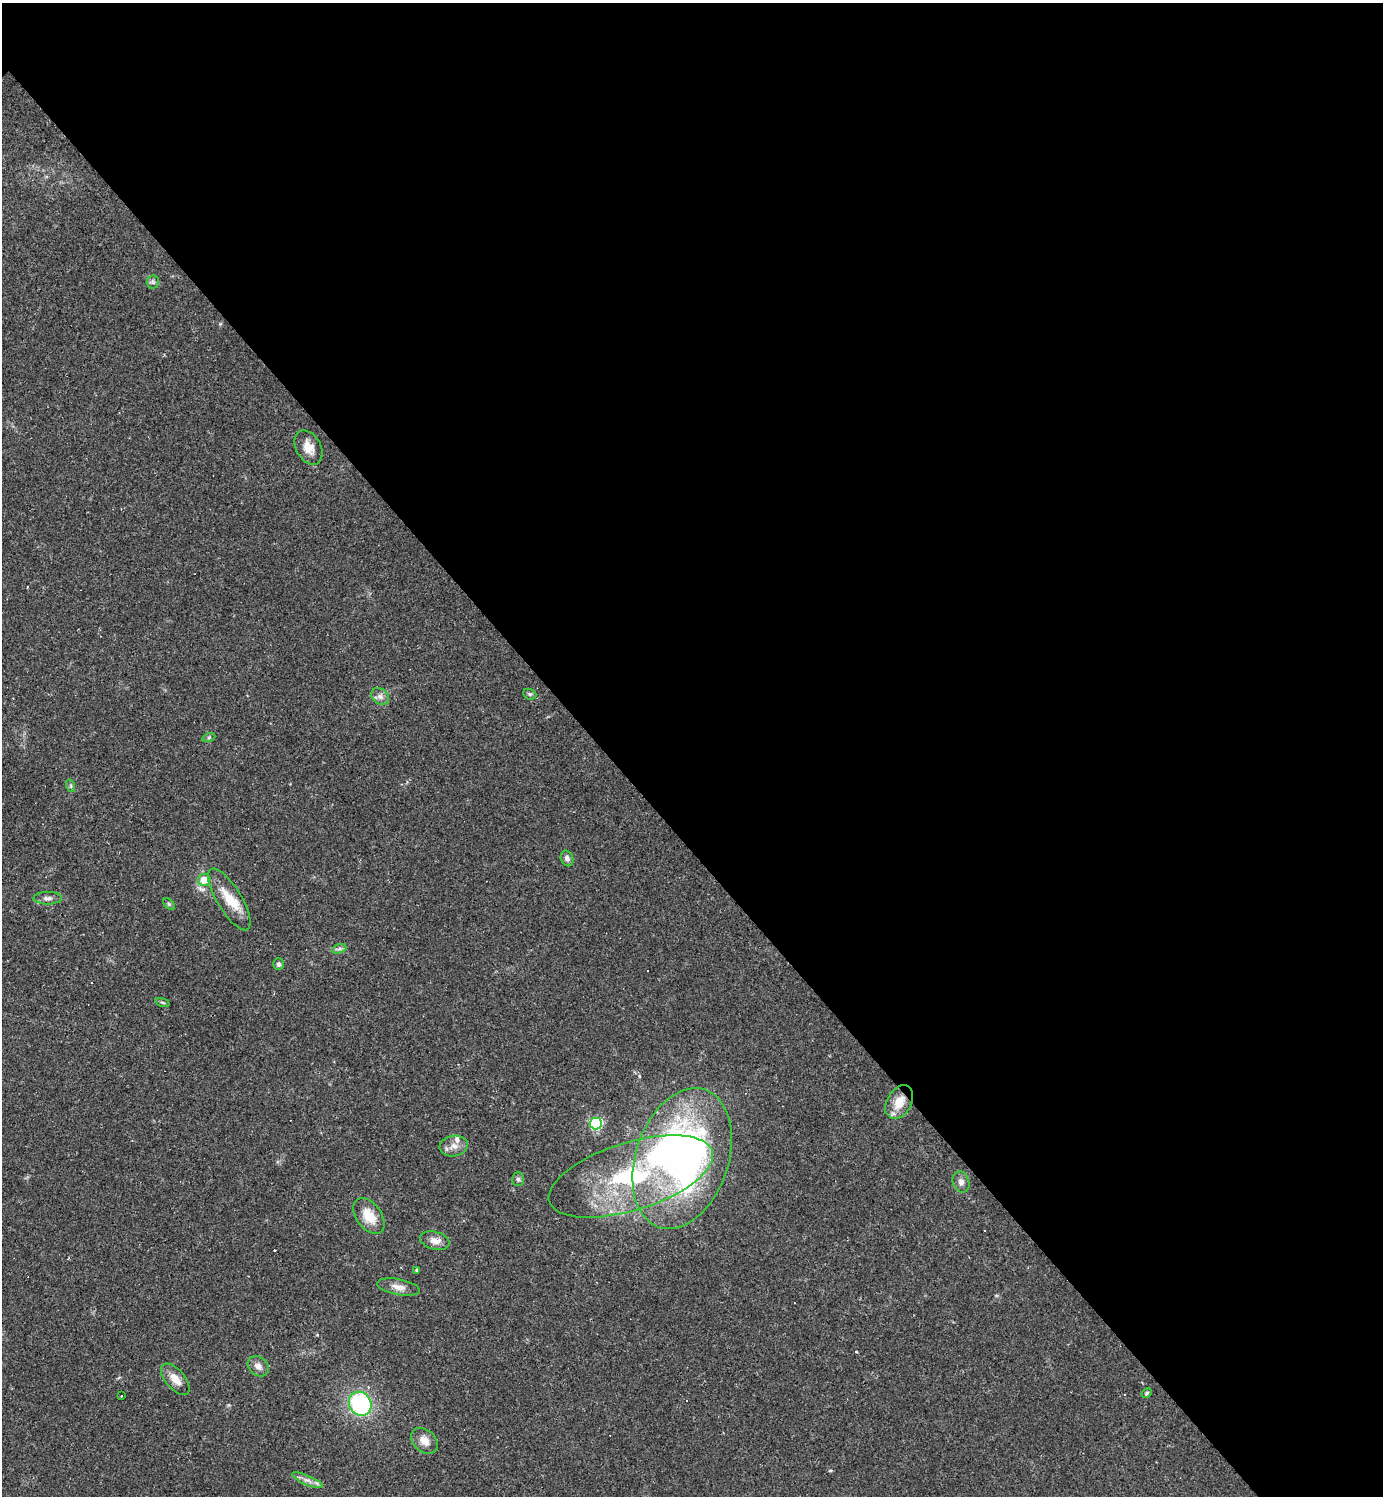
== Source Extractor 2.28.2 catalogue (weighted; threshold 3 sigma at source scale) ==
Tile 8 of 4 x 4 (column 4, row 2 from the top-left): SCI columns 4438-5818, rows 2987-4480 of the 5971 x 5973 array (HDU 1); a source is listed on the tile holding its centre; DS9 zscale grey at full resolution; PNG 1385 x 1498 px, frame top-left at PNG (2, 3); each listed source drawn as its Kron ellipse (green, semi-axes under 4 px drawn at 4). Shown black and unused: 56% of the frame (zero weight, under 2 of 3 exposures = <1% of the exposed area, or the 3 px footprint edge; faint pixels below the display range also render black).
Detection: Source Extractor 2.28.2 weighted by HDU 2 'WHT'; one run over the whole footprint, this tile lists its part. Background 0.0626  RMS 0.0058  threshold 0.0261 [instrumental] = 3 sigma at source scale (4.5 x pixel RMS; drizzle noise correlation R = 1.50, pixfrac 1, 0.05/0.05 arcsec/px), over >= 5 px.
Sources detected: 40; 1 inside a brighter object's white glare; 6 cosmic-ray / hot-pixel residue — neither listed nor drawn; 1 inside a brighter listed object's ellipse — not listed separately; the other 32 listed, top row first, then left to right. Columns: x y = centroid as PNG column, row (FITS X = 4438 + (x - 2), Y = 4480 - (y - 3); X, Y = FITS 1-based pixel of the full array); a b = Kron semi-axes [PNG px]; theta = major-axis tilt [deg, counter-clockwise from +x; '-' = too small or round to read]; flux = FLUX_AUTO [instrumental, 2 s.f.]
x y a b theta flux
153 282 6 6 - 1.4
309 447 18 12 -62 7.1
530 694 7 5 -21 1.1
380 696 10 7 -39 2.6
209 737 6 4 19 1
71 786 6 4 -72 0.92
567 858 8 6 -67 2.1
204 880 6 6 - 11
48 898 14 6 0 2.7
229 899 35 12 -58 14
169 904 7 4 -45 0.9
339 949 7 4 19 1.4
279 964 6 5 - 1.5
163 1003 7 3 -19 0.81
899 1102 18 12 60 11
596 1123 6 6 - 88
454 1146 14 10 9 4.7
682 1159 72 46 71 250
631 1176 85 34 17 98
518 1179 7 6 - 1.5
961 1182 11 8 -70 2.9
369 1216 20 12 -54 12
435 1241 15 9 -14 4.8
417 1270 4 3 - 0.68
398 1287 21 8 -10 4.6
258 1366 11 9 -40 3.6
175 1379 19 9 -49 7.1
1147 1393 5 4 - 0.95
121 1396 2 2 - 0.46
360 1404 12 11 - 64
424 1441 15 11 -41 6
307 1480 16 5 -23 3.2
Overlapping masked pixels (flux is a lower limit): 1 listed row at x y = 899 1102